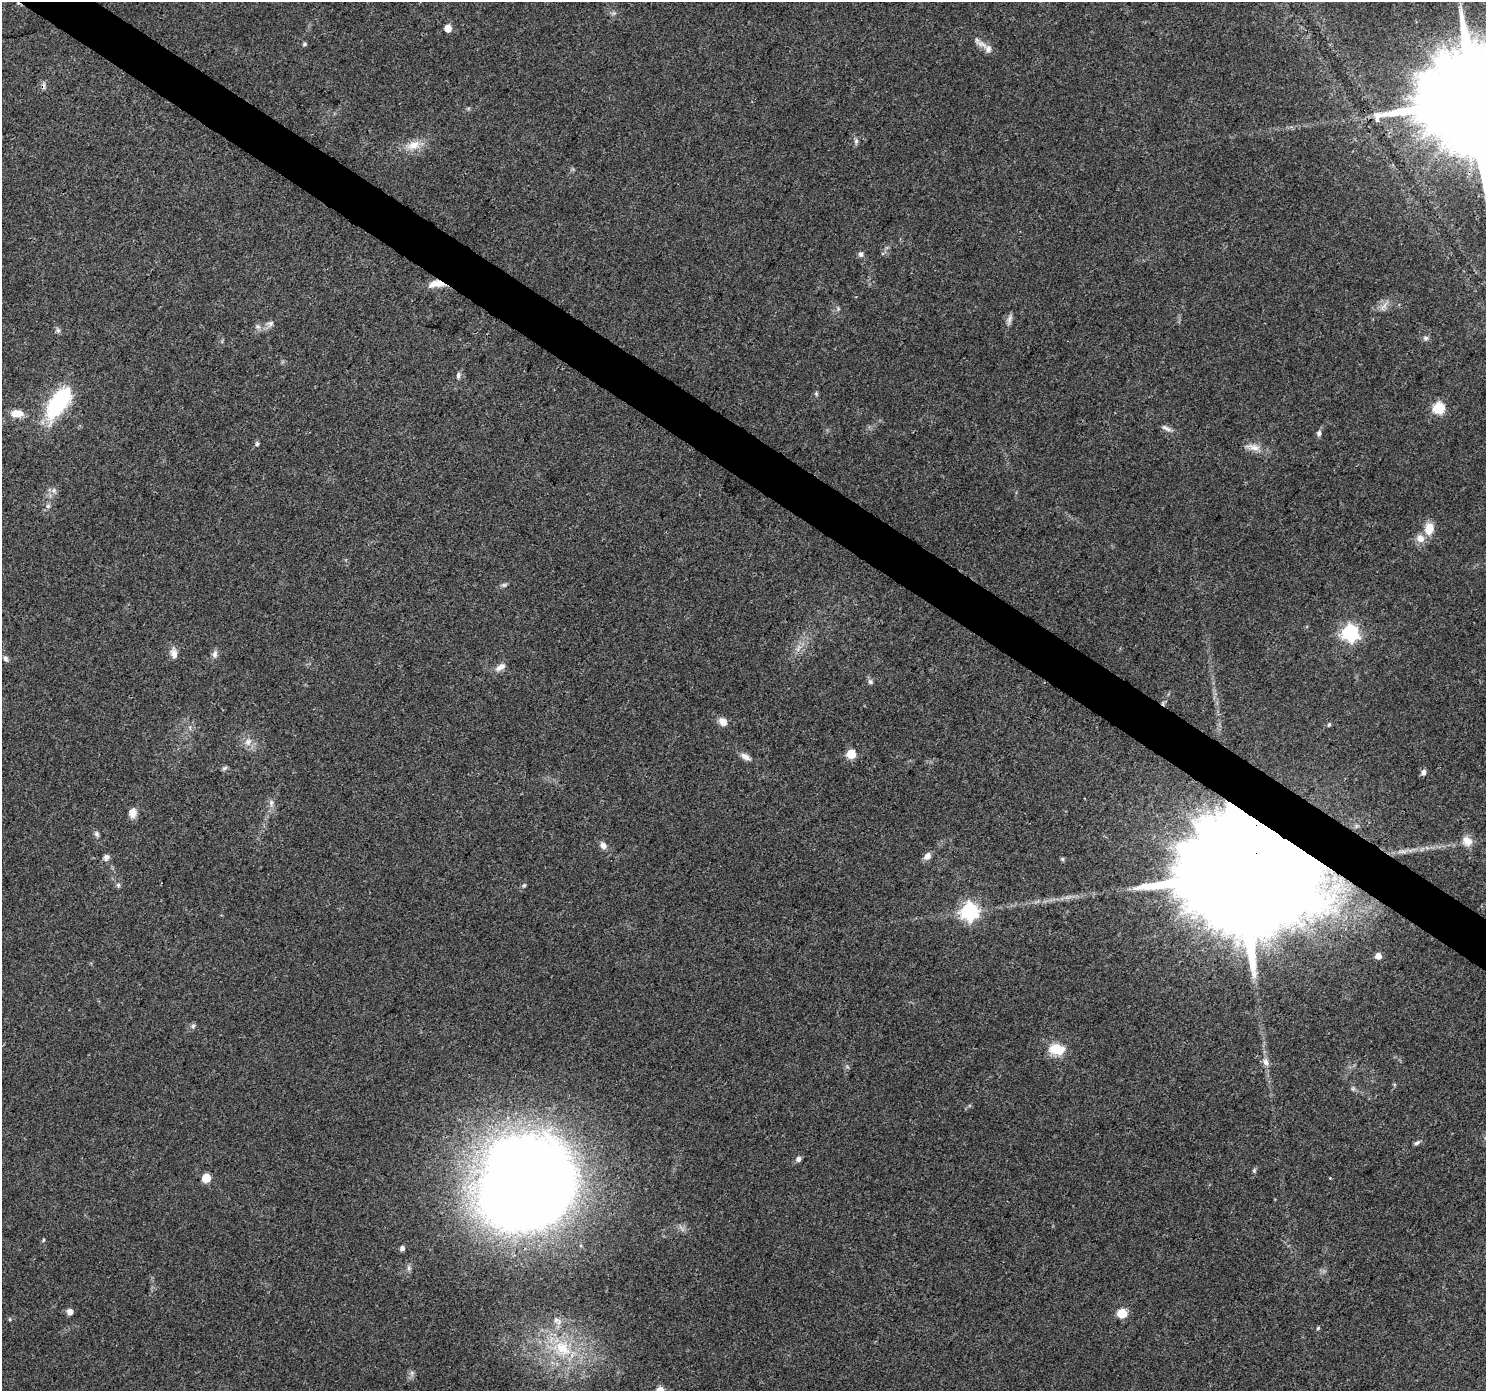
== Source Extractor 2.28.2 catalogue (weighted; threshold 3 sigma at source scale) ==
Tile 11 of 4 x 4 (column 3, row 3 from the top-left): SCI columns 2967-4450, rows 1575-2963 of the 5942 x 5993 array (HDU 1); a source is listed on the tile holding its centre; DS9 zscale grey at full resolution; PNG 1488 x 1393 px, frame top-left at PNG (2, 2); no overlay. Shown black and unused: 4% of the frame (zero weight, under 3 of 4 exposures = <1% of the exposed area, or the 3 px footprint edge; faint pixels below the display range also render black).
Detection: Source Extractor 2.28.2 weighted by HDU 2 'WHT'; one run over the whole footprint, this tile lists its part. Background 0.0446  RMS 0.0036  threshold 0.016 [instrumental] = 3 sigma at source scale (4.5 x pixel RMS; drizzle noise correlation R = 1.50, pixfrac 1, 0.0396/0.0396 arcsec/px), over >= 5 px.
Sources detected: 77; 1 cosmic-ray / hot-pixel residue — not listed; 2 inside a brighter listed object's ellipse — not listed separately; the other 74 listed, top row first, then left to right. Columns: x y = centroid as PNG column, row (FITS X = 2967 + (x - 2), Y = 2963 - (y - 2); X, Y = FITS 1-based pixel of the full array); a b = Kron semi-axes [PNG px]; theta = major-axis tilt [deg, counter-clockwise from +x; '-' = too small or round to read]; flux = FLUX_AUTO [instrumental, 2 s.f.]
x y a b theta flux
448 28 5 5 - 5.5
305 44 5 5 - 0.65
982 44 18 7 -25 2.6
1474 102 33 26 38 14000
856 141 7 6 - 0.89
413 145 20 11 18 5.1
861 254 7 7 - 1.1
439 283 15 9 -19 3.3
1009 319 14 6 75 1.4
270 323 10 7 13 1.4
258 326 7 7 - 1.2
58 330 7 6 - 0.8
1426 338 8 6 -3 0.97
458 375 9 6 77 1
816 394 6 4 -88 0.51
58 403 38 16 56 35
1439 408 6 6 - 35
17 413 15 9 -1 4.2
1166 428 15 5 -25 1.5
1319 433 6 6 - 1.1
257 444 6 5 - 0.7
1253 447 22 8 -11 3.4
54 490 8 6 -71 1.1
48 506 7 5 46 0.87
1429 529 15 10 84 5.1
1420 538 12 11 - 3.1
504 585 8 5 15 0.77
1350 633 7 7 - 110
174 654 14 8 -76 2.4
215 654 11 7 82 1.5
6 659 7 6 - 0.93
501 667 15 7 30 2.2
870 682 7 6 - 0.96
723 722 11 8 -42 2.7
1329 724 6 4 62 0.53
248 742 10 9 - 2.3
851 754 5 5 - 16
745 757 13 7 -31 2
225 768 8 5 27 0.71
1424 772 6 5 - 1.5
271 803 8 6 70 1.2
133 813 10 8 -90 2.9
97 834 7 6 - 0.87
1467 841 14 12 -50 3.5
603 846 9 8 - 1.8
1403 851 8 5 -1 1
927 856 10 7 48 2.1
106 857 9 7 68 1.3
1062 859 6 5 - 0.56
1241 874 43 27 48 24000
118 885 6 6 - 0.71
524 885 5 5 - 0.53
969 911 7 7 - 130
1378 956 5 5 - 3.7
193 1026 7 6 - 0.89
1057 1049 17 11 -4 8.7
1266 1062 13 7 -72 2.2
1353 1089 7 4 0 0.63
1417 1143 9 5 30 0.83
798 1159 7 6 - 1.2
1254 1170 7 5 70 0.57
206 1178 5 5 - 14
1330 1178 3 3 - 0.4
526 1184 92 79 49 560
43 1240 5 3 - 0.36
402 1248 5 5 - 1.4
409 1268 9 4 82 0.92
70 1312 5 5 - 2.4
1122 1313 6 5 - 16
10 1319 5 3 - 0.37
556 1320 9 7 25 1.5
1318 1328 6 4 46 0.44
562 1348 29 22 -33 20
412 1373 7 4 -72 0.79
Overlapping masked pixels (flux is a lower limit): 3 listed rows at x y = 1474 102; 439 283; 1241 874
Isophote crosses this tile's border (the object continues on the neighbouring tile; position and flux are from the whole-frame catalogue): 1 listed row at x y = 1474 102